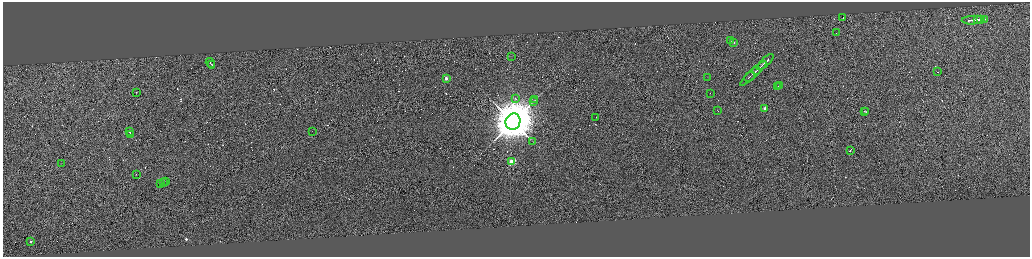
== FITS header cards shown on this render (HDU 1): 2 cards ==
NAXIS1  =                 4110
NAXIS2  =                 1018

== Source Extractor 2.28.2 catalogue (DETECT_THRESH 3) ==
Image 4110 x 1018 px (HDU 1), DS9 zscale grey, zoomed out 1/4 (1 PNG px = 4 x 4 image px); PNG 1032 x 259 px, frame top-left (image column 4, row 1017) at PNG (3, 2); each listed source drawn as its Kron ellipse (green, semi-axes under 4 px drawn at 4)
Background 1.03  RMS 3.8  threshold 11.5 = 3 sigma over >= 5 px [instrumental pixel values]
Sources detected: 296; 253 cannot appear on this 1/4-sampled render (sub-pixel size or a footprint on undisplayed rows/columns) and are neither listed nor drawn; the other 43 listed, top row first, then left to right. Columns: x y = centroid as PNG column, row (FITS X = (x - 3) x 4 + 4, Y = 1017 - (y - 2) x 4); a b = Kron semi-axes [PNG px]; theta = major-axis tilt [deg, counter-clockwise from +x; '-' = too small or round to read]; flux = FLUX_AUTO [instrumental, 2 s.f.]
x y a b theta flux
843 18 4 1 - 2.9e+04
977 19 2 1 - 1.8e+05
980 19 2 1 - 1.5e+05
984 19 4 1 - 2.6e+05
973 20 11 1 4 6.5e+05
836 32 2 1 - 1.9e+04
731 41 2 1 - 7.2e+02
734 42 2 1 - 2.2e+03
512 56 2 2 - 7.2e+02
765 62 11 1 44 2.9e+05
210 63 5 1 - 2.9e+04
212 64 2 1 - 1.8e+04
756 70 2 1 - 6.2e+04
937 72 2 1 - 1.5e+04
753 73 17 1 43 2.9e+05
750 76 6 1 42 1.5e+05
708 77 2 1 - 4.7e+02
446 78 2 2 - 2.6e+04
779 85 2 1 - 1.6e+04
777 86 2 1 - 9.6e+03
136 92 2 1 - 1.3e+04
710 93 2 1 - 1.2e+04
515 98 2 1 - 1.2e+04
535 100 2 1 - 5.9e+02
533 101 3 1 - 9.0e+02
765 108 2 2 - 3.1e+04
717 110 2 1 - 1.4e+04
864 111 2 1 - 1.8e+04
866 111 2 1 - 1.6e+04
596 117 2 1 - 3.5e+02
513 121 8 7 - 1.3e+07
129 131 4 1 - 4.3e+04
312 131 2 1 - 4.3e+02
130 134 3 1 - 2.8e+04
533 141 2 1 - 5.2e+02
850 150 3 1 - 3.0e+04
512 162 2 2 - 1.4e+05
61 163 2 1 - 5.0e+02
136 174 2 1 - 1.7e+04
165 181 2 1 - 2.1e+04
163 182 3 1 - 3.5e+04
161 183 2 1 - 2.1e+04
31 241 2 1 - 1.5e+04
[253 sub-pixel or undisplayed-footprint detections neither listed nor drawn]